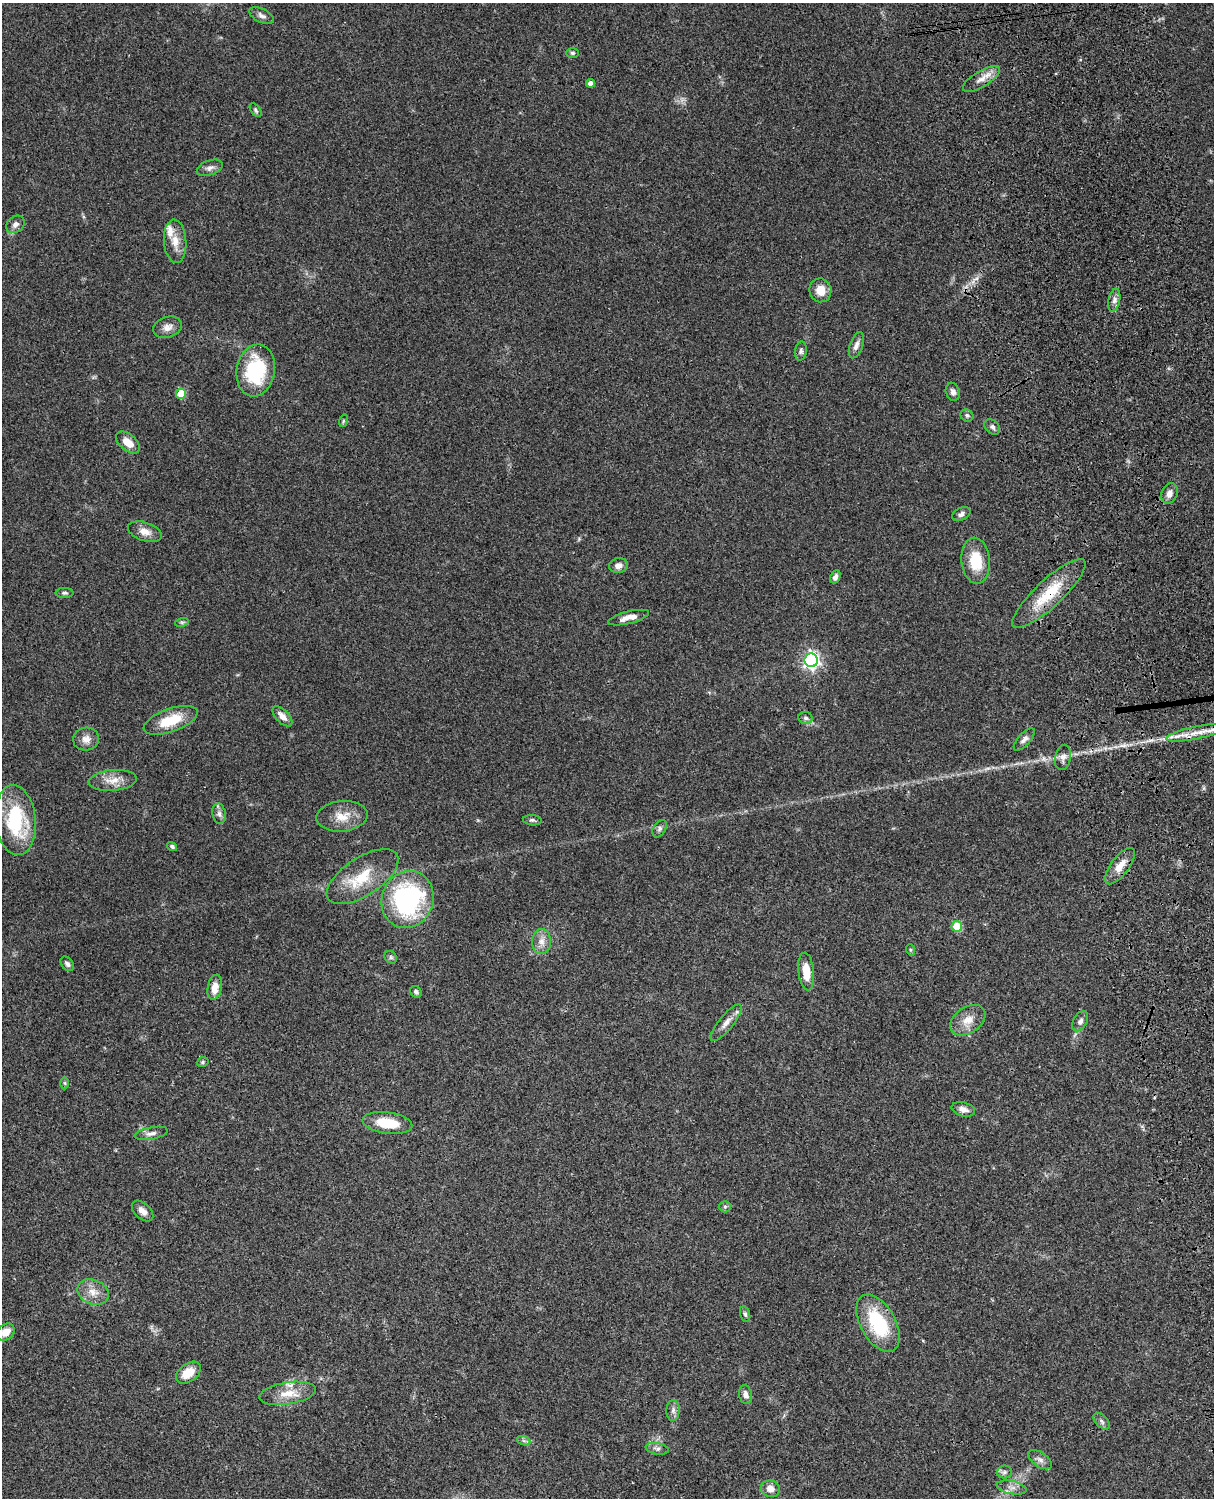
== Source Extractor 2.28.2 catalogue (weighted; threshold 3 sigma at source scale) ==
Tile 6 of 4 x 3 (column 2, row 2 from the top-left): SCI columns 1334-2545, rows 1774-3269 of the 5089 x 4929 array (HDU 1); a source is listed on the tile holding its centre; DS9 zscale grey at full resolution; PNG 1216 x 1500 px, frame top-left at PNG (2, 3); each listed source drawn as its Kron ellipse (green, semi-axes under 4 px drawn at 4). Shown black and unused: <1% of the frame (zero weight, under 3 of 4 exposures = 6% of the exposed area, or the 3 px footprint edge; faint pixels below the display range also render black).
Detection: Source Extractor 2.28.2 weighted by HDU 2 'WHT'; one run over the whole footprint, this tile lists its part. Background 0.0839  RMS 0.006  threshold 0.0272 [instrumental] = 3 sigma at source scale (4.5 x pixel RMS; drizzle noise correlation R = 1.50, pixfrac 1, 0.05/0.05 arcsec/px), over >= 5 px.
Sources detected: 83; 2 inside a brighter listed object's ellipse — not listed separately; the other 81 listed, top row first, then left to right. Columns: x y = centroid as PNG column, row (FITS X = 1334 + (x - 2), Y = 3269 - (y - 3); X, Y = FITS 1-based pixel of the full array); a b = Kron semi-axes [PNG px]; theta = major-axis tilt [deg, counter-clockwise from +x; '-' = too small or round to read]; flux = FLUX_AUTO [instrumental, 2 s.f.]
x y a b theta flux
261 16 13 6 -26 2.5
572 53 6 5 - 1.1
981 79 21 8 31 5.7
591 83 4 4 - 3.3
256 110 8 4 -55 1.1
210 168 13 7 20 2.9
16 224 10 8 39 2.7
175 241 22 11 -85 8.1
820 290 12 11 - 7.1
1114 300 12 5 78 2.5
168 327 14 10 18 4.3
856 345 13 6 71 3.3
801 351 9 6 79 1.6
256 371 26 19 80 44
953 392 9 7 -71 2.5
181 394 5 5 - 16
967 415 7 6 - 1.3
343 421 6 4 71 0.71
992 427 9 6 -41 1.9
128 442 14 8 -40 6.5
1169 493 10 8 67 3.6
961 514 10 6 28 2.2
145 532 17 9 -19 5.2
976 561 23 14 -84 18
619 566 9 7 11 3.5
835 577 7 5 64 2.1
65 593 9 5 0 1.2
1049 593 48 13 43 24
629 618 21 6 14 5.1
182 622 7 4 18 0.96
811 660 7 6 - 190
282 716 12 6 -46 4.3
806 718 7 6 - 1.5
171 720 28 11 20 18
1196 733 30 6 11 9.1
86 739 13 11 12 4.6
1024 739 14 6 48 2.6
1063 757 13 7 78 3
113 780 24 10 5 7.7
219 814 10 6 -79 2.4
342 816 25 15 5 11
15 820 35 20 -84 43
532 820 9 5 -7 1.3
660 829 9 6 60 1.7
172 846 5 4 - 1.2
1120 866 22 9 53 7.6
362 877 41 19 33 22
408 900 29 26 68 87
957 926 5 5 - 21
542 942 12 9 88 4.8
911 950 6 4 -71 0.78
391 957 7 5 -46 1.1
67 964 8 5 -51 1.7
806 971 19 8 -84 9.6
215 987 13 7 79 6.5
416 992 6 5 - 1.2
968 1020 19 13 34 8.3
1080 1021 11 6 61 2.6
726 1023 23 7 51 4.5
203 1062 6 5 - 0.93
65 1083 6 4 -89 0.76
963 1109 12 7 -14 3.4
387 1123 25 10 -8 16
151 1133 17 6 11 2.8
725 1207 6 5 - 1.1
142 1211 13 7 -43 3.6
93 1292 16 12 -24 6.9
745 1314 8 5 -74 1.3
878 1323 31 17 -61 39
6 1332 10 7 43 6.9
188 1373 14 9 36 10
287 1393 28 11 9 11
745 1395 9 6 -76 2.6
673 1410 10 6 89 2.4
1102 1421 10 6 -47 1.9
524 1441 7 4 -19 1.2
657 1449 11 5 -10 2.1
1040 1460 13 7 -35 2.7
1004 1472 8 6 2 1.6
1012 1487 15 6 -10 3.4
770 1489 9 8 - 4.2
Overlapping masked pixels (flux is a lower limit): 1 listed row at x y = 1049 593